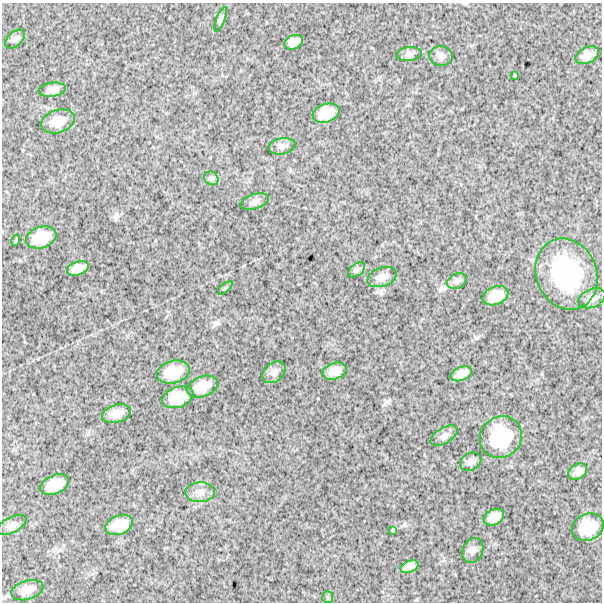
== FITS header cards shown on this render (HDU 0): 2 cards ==
NAXIS1  =                  600
NAXIS2  =                  600

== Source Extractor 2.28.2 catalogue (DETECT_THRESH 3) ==
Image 600 x 600 px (HDU 0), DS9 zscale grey, 1 PNG px = 1 image px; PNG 604 x 604 px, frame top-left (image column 1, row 600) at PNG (2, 3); each listed source drawn as its Kron ellipse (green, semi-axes under 4 px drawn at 4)
Background 1830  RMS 240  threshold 732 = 3 sigma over >= 5 px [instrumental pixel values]
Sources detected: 45; all 45 listed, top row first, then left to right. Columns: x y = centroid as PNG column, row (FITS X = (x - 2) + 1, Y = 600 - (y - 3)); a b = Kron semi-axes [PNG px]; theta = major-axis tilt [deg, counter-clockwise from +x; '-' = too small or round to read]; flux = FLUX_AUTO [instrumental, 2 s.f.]
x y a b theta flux
221 19 13 4 67 4.2e+04
15 39 12 7 42 5.6e+04
294 42 9 7 22 1.2e+05
409 54 13 7 5 6.1e+04
587 55 12 8 25 1.3e+05
441 56 11 10 - 7.4e+04
514 75 4 2 - 1.2e+04
52 90 13 7 8 9.6e+04
326 113 14 9 18 2.6e+05
58 121 17 11 18 2.3e+05
282 146 14 8 10 7.1e+04
211 178 7 6 - 3.8e+04
255 202 15 7 17 7.6e+04
41 237 15 10 19 3.3e+05
16 240 6 2 72 1.9e+04
78 268 11 6 19 1.3e+05
357 270 10 6 39 5.0e+04
567 274 36 30 -67 1.7e+06
382 277 15 9 20 1.2e+05
457 281 10 7 26 6.3e+04
225 288 9 4 41 2.8e+04
495 296 13 9 22 2.4e+05
592 298 14 9 24 1.1e+05
334 371 12 8 17 1.5e+05
173 372 16 11 14 3.3e+05
274 372 13 9 39 8.8e+04
461 374 11 6 24 1.3e+05
202 387 16 10 21 2.5e+05
178 397 16 10 21 3.3e+05
116 414 15 8 16 1.6e+05
444 436 15 8 31 8.2e+04
501 437 22 20 39 8.0e+05
471 462 11 8 29 7.2e+04
578 471 10 7 30 9.7e+04
55 485 15 9 23 2.7e+05
200 492 15 10 1 1.2e+05
494 517 11 7 28 1.5e+05
12 525 16 7 28 8.5e+04
119 525 14 9 22 2.7e+05
588 527 16 13 23 4.4e+05
393 530 3 2 - 1.7e+04
473 551 13 10 66 7.8e+04
410 567 9 5 25 9.7e+04
27 590 16 9 17 1.3e+05
328 597 6 5 - 2.5e+04